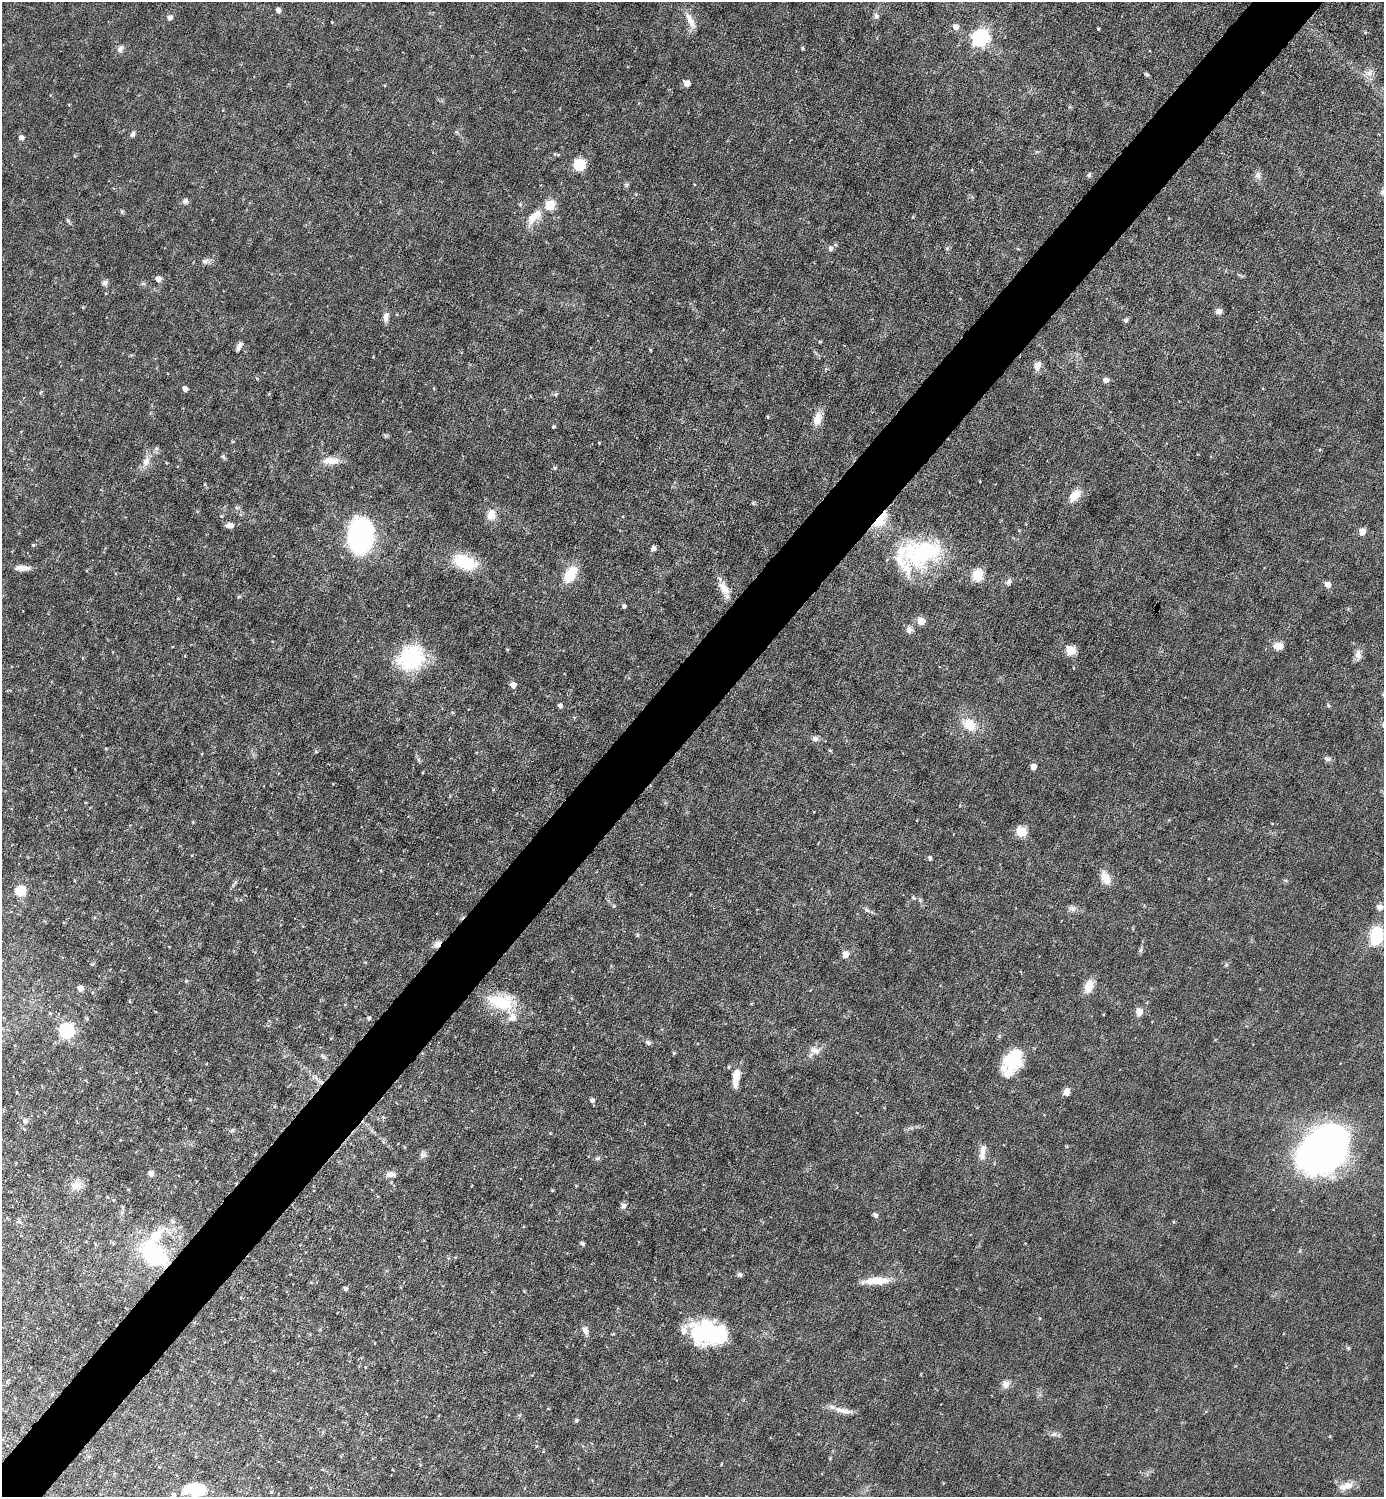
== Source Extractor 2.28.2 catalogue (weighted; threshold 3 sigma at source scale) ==
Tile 10 of 4 x 4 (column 2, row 3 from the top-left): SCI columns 1681-3062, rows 1496-2990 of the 5980 x 5979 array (HDU 1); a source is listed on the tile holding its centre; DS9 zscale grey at full resolution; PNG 1386 x 1499 px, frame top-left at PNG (2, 2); no overlay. Shown black and unused: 5% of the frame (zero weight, under 3 of 6 exposures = <1% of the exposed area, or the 3 px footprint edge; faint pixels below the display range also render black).
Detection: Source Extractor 2.28.2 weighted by HDU 2 'WHT'; one run over the whole footprint, this tile lists its part. Background 0.0451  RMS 0.005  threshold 0.0203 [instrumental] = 3 sigma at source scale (4.09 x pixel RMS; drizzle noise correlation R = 1.36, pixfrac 0.8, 0.05/0.05 arcsec/px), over >= 5 px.
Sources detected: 160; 2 inside a brighter object's white glare — not listed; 9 inside a brighter listed object's ellipse — not listed separately; the other 149 listed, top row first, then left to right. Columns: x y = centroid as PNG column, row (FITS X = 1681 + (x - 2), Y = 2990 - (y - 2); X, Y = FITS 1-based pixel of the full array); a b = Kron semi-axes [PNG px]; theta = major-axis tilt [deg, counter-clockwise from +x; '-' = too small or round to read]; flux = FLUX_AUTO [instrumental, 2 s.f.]
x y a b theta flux
278 10 4 4 - 2.2
876 16 8 7 - 1.4
169 17 5 5 - 2.1
690 20 24 7 -63 4.8
955 27 6 6 - 3
1098 29 3 2 - 0.55
980 38 7 7 - 150
803 48 6 4 90 0.46
120 49 9 7 64 1.9
1368 73 11 8 -2 3
1147 74 6 4 -39 0.77
687 83 6 5 - 3.5
132 134 8 5 53 1.2
21 138 6 5 - 1.7
558 155 5 4 - 0.5
579 165 9 8 - 15
1089 175 7 5 75 0.84
1258 175 9 8 - 1.9
626 185 6 5 - 0.8
1383 192 10 6 53 1.7
185 201 8 7 - 1.3
550 205 6 5 - 22
122 211 6 5 - 0.74
536 214 17 13 26 5.6
830 248 6 5 - 1.7
205 261 10 7 11 1.7
158 279 5 5 - 3.2
104 283 8 7 - 1.5
1219 311 8 7 - 2
386 316 11 6 84 2.6
1126 320 6 5 - 1
820 341 5 3 - 0.45
239 346 11 4 63 1.7
650 350 3 3 - 0.45
1038 366 13 8 73 2.9
1106 380 7 6 - 1.8
185 388 5 4 - 2.7
556 394 6 4 18 0.61
768 417 4 3 - 0.48
817 419 17 10 73 5.4
553 426 3 3 - 0.66
223 457 8 5 -38 0.73
146 461 15 9 73 4.1
332 461 20 9 -2 5.1
554 468 6 4 -89 0.59
1075 495 16 9 50 6.2
753 503 5 5 - 0.57
491 515 16 11 82 5.2
880 519 21 10 52 14
230 525 9 6 0 2.4
1362 532 5 5 - 5.3
360 536 21 14 84 200
33 545 5 4 - 0.51
653 548 5 5 - 1.6
922 553 48 35 41 46
465 562 27 14 -23 20
22 568 19 6 -1 3.3
570 574 22 12 61 11
978 575 6 6 - 34
1008 582 8 6 70 1.4
1328 585 5 5 - 4.2
724 588 22 10 -55 5.4
239 597 6 3 20 0.52
624 606 4 4 - 1.1
921 621 5 5 - 8.8
909 630 10 8 24 2
1278 646 11 9 -3 3.9
1071 651 6 5 - 21
1358 655 15 9 -88 2.8
411 658 25 22 44 42
513 685 5 5 - 3.3
560 706 5 4 - 1.5
1328 706 5 5 - 0.75
969 725 17 13 -47 9.9
815 738 9 7 -38 1.7
106 749 5 3 - 0.42
830 751 5 4 - 0.56
1327 759 11 6 -25 1.3
1033 767 5 4 - 3.5
423 772 4 3 - 0.42
193 822 4 4 - 0.38
1021 832 6 5 - 24
930 858 5 4 - 0.98
1105 878 16 9 -66 5.6
234 883 12 3 45 0.87
20 891 10 9 - 10
614 906 4 4 - 0.51
1380 907 7 7 - 2.2
1072 908 11 8 -9 1.8
867 910 7 5 -31 1
637 935 6 3 73 0.52
1376 936 16 11 79 23
437 944 9 6 43 2.7
169 947 4 2 - 0.27
1140 950 7 4 87 0.83
845 954 7 7 - 3.1
1226 965 5 5 - 0.68
1089 986 14 9 71 6.6
80 988 5 4 - 4
130 1001 5 3 - 0.44
501 1002 36 19 -16 20
1139 1011 5 5 - 6.6
49 1013 5 3 - 0.45
369 1018 5 4 - 0.99
66 1030 7 7 - 98
648 1042 8 6 -21 1.1
815 1051 17 9 -9 3.4
674 1053 5 4 - 0.58
323 1056 9 4 -39 1
1013 1059 31 17 67 22
729 1067 5 4 - 0.53
316 1078 7 4 -71 1.2
736 1078 23 8 82 7.2
17 1092 3 2 - 0.32
1067 1092 7 6 - 3.7
592 1100 5 4 - 1.7
25 1121 7 6 - 1.6
232 1130 7 4 46 0.71
1324 1148 47 34 36 220
983 1150 16 8 80 3.3
423 1154 10 8 -49 1.6
598 1158 8 5 28 1.1
151 1173 6 6 - 2.1
391 1174 11 7 -3 2.6
77 1185 16 13 6 4.3
552 1190 4 3 - 0.51
113 1200 5 4 - 0.48
623 1206 8 7 - 1.6
122 1208 8 4 -81 0.7
875 1215 6 5 - 1.5
172 1221 8 6 -16 1.2
1173 1222 4 3 - 0.42
582 1243 6 4 -33 0.86
154 1252 40 27 -79 54
739 1274 7 5 -43 1
877 1281 36 9 3 8.6
345 1289 4 4 - 1.6
585 1330 10 7 -63 2.3
708 1333 32 26 -1 40
1348 1348 5 5 - 0.57
7 1382 8 3 65 0.64
1006 1384 11 9 70 2.8
843 1410 29 6 -12 4.3
576 1420 6 4 69 0.64
1054 1434 10 5 21 1.3
420 1465 4 3 - 0.36
1346 1486 20 9 14 4.9
195 1489 25 15 0 15
271 1492 5 3 - 0.48
Overlapping masked pixels (flux is a lower limit): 3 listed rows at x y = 880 519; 437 944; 154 1252
Isophote crosses this tile's border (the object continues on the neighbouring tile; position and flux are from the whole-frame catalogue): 1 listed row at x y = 1383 192
Unlisted compact peaks at least as high as the median listed source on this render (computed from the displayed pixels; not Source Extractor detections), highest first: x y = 68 221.